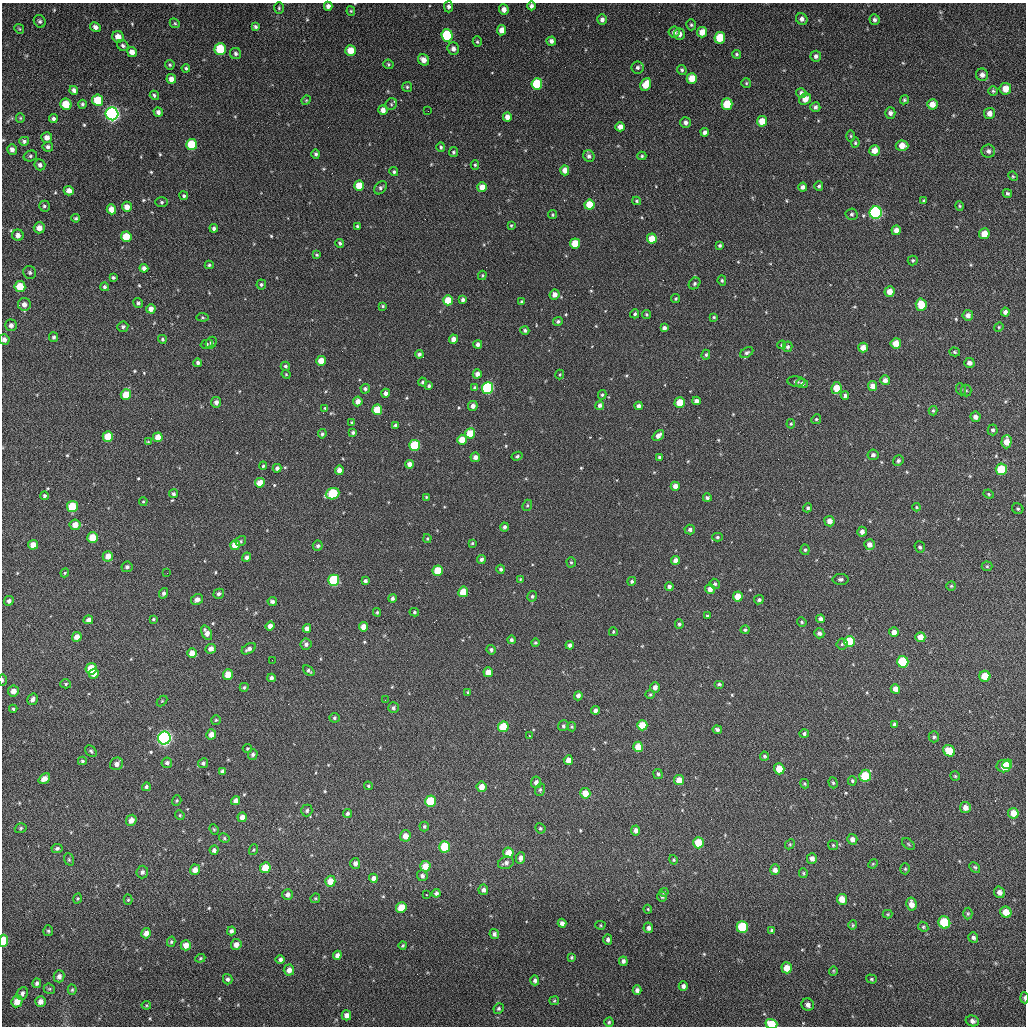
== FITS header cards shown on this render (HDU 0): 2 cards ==
NAXIS1  =                 1024 / length of data axis 1
NAXIS2  =                 1024 / length of data axis 2

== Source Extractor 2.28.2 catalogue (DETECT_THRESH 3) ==
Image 1024 x 1024 px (HDU 0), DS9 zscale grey, 1 PNG px = 1 image px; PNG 1028 x 1028 px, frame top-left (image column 1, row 1024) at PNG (2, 3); each listed source drawn as its Kron ellipse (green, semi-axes under 4 px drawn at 4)
Background 76.6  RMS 11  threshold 32.9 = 3 sigma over >= 5 px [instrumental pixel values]
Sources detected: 580; of the 580, the 500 brightest by FLUX_AUTO listed and drawn (80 fainter detections omitted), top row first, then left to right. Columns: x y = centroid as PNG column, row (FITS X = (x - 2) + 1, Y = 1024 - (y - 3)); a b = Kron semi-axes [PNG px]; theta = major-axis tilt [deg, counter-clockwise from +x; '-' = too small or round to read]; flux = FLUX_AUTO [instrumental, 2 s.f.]
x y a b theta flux
328 6 4 4 - 2900
531 6 4 4 - 2500
448 7 6 4 -89 2100
279 8 6 4 89 1100
504 10 5 4 - 4700
351 11 4 4 - 840
802 19 6 5 - 2800
602 20 5 5 - 2900
874 20 5 5 - 1900
40 21 6 5 - 1800
175 23 5 4 - 1100
691 25 6 4 -74 1200
95 27 5 5 - 2700
255 27 4 3 - 1600
19 29 5 4 - 870
502 30 5 4 - 6300
674 32 6 5 - 2900
702 32 5 5 - 9000
679 34 6 5 - 4000
447 35 6 5 - 55000
118 37 6 5 - 5700
720 38 6 5 - 22000
551 41 5 4 - 2900
477 42 5 4 - 1200
123 45 6 5 - 1600
220 49 6 5 - 31000
453 49 6 5 - 3300
350 50 5 5 - 12000
132 52 5 4 - 4800
236 53 6 5 - 1700
736 54 4 4 - 1300
816 56 5 5 - 2400
423 60 6 5 - 5400
388 64 5 4 - 1100
170 65 5 4 - 1100
637 67 6 6 - 2300
186 68 4 4 - 1100
682 70 5 4 - 1300
982 75 6 6 - 3200
692 78 5 5 - 12000
171 79 5 4 - 3900
746 83 5 5 - 1000
537 84 6 5 - 34000
646 84 6 5 - 13000
407 87 5 5 - 1000
1005 89 5 5 - 7800
74 90 4 4 - 2500
993 91 5 4 - 1200
801 93 5 5 - 2500
154 95 5 4 - 1200
805 99 6 5 - 6400
98 100 6 5 - 20000
306 100 5 4 - 770
904 100 5 4 - 1200
66 104 6 5 - 15000
82 104 4 4 - 1400
391 104 6 5 - 1500
727 104 5 5 - 21000
932 104 5 5 - 7000
815 107 5 5 - 2100
383 110 5 4 - 5000
428 111 3 2 - 770
158 112 5 4 - 2800
890 113 5 5 - 2700
989 113 5 5 - 4300
112 114 6 6 - 280000
507 117 4 4 - 5300
20 118 5 4 - 890
53 119 4 4 - 1800
762 121 5 5 - 12000
686 123 5 5 - 2500
620 127 4 4 - 5200
705 132 4 3 - 2400
851 136 5 3 - 850
47 138 5 5 - 4100
24 141 5 4 - 1500
855 143 5 4 - 1100
192 145 5 5 - 30000
902 146 6 5 - 8500
48 147 5 5 - 1800
441 147 5 4 - 1200
12 150 5 5 - 3000
874 150 5 5 - 7200
988 151 7 6 - 2400
453 152 5 4 - 1400
316 154 4 4 - 1600
30 156 7 5 15 1400
589 156 6 5 - 2400
642 156 4 4 - 1000
40 165 5 5 - 2500
475 165 4 4 - 1000
565 170 5 4 - 5900
394 172 4 4 - 1300
1013 176 5 4 - 860
359 186 5 5 - 14000
819 186 5 4 - 1400
482 187 5 4 - 7300
803 187 4 4 - 2900
380 188 7 5 49 1900
69 191 5 4 - 4700
1007 193 5 4 - 1300
184 196 4 4 - 1200
637 201 4 3 - 1100
924 201 3 3 - 950
162 202 6 5 - 1400
589 205 5 5 - 18000
44 206 5 5 - 1500
960 206 5 3 - 950
127 207 5 5 - 5400
111 209 5 4 - 7500
876 212 6 6 - 150000
851 214 6 5 - 1700
552 215 4 4 - 930
76 218 4 3 - 1100
511 225 4 3 - 840
357 226 4 3 - 1000
39 228 5 5 - 5600
214 228 4 4 - 1700
896 230 5 4 - 4700
984 234 5 5 - 9500
18 235 6 5 - 4200
126 237 5 5 - 16000
652 238 5 5 - 11000
340 243 4 3 - 1600
575 243 5 5 - 16000
720 245 4 4 - 1400
317 255 4 3 - 1000
913 260 5 5 - 1100
209 265 4 4 - 1100
144 268 4 4 - 3000
30 272 7 6 - 1900
482 275 5 3 - 860
113 278 4 3 - 1300
722 280 5 4 - 1100
695 283 6 5 - 1500
261 284 5 5 - 1400
20 286 5 5 - 17000
105 287 4 4 - 1400
890 291 5 5 - 7100
555 295 5 5 - 5100
676 299 4 4 - 1100
448 300 5 5 - 15000
463 300 4 4 - 2300
521 302 4 4 - 910
138 303 5 4 - 1600
24 304 6 6 - 4200
921 305 6 5 - 16000
383 306 4 3 - 1100
151 309 5 4 - 4500
1005 312 4 4 - 2700
635 314 4 4 - 1300
647 314 4 4 - 980
968 315 5 5 - 3700
202 317 6 4 -6 980
714 317 4 3 - 970
558 321 5 4 - 1500
11 325 6 5 - 2900
123 327 5 5 - 1600
999 327 5 4 - 820
664 328 4 4 - 3100
525 330 4 4 - 1700
54 337 5 4 - 1400
162 339 4 4 - 1300
453 339 4 4 - 6000
4 340 5 5 - 2900
211 343 6 5 - 2000
896 343 5 5 - 10000
207 344 6 4 18 1000
478 344 4 4 - 2700
782 345 4 4 - 880
787 347 5 5 - 1800
863 347 5 5 - 4700
955 352 5 4 - 1100
747 353 7 4 32 1600
419 354 4 4 - 1900
706 355 5 4 - 1300
321 361 5 4 - 9100
198 363 4 4 - 2000
969 363 5 5 - 3100
285 366 4 4 - 1400
286 374 4 4 - 790
477 374 4 4 - 4400
560 375 5 3 - 850
885 380 5 5 - 3600
796 381 9 5 -4 1500
422 382 4 4 - 1500
802 383 6 5 - 2000
429 386 4 3 - 1500
873 386 5 4 - 5400
475 388 4 3 - 1700
488 388 6 5 - 81000
836 388 6 5 - 13000
365 389 5 4 - 1700
961 389 6 5 - 1200
966 391 6 5 - 1000
386 393 4 4 - 3000
126 395 5 5 - 13000
602 395 5 4 - 1100
845 395 4 4 - 1800
358 401 5 4 - 5000
696 401 4 4 - 3100
216 402 5 5 - 3200
680 403 5 5 - 14000
600 405 5 4 - 2600
473 406 5 4 - 3700
639 406 4 4 - 2900
325 408 3 3 - 840
377 410 5 5 - 16000
933 411 4 3 - 1000
975 417 5 5 - 3200
816 419 5 4 - 1000
352 422 4 3 - 950
791 424 5 4 - 910
395 425 4 3 - 1200
993 430 5 5 - 1500
353 432 4 4 - 1700
470 433 5 5 - 17000
322 434 4 4 - 1400
658 435 6 4 40 3600
108 436 5 5 - 16000
158 437 5 4 - 8600
462 440 5 4 - 11000
148 442 4 4 - 800
1006 442 6 5 - 8600
415 445 5 5 - 46000
873 455 5 5 - 2300
517 456 6 4 29 1300
475 457 5 5 - 4000
659 457 4 3 - 1500
898 461 5 5 - 1900
410 464 4 4 - 4500
263 466 4 3 - 970
277 468 4 4 - 2200
1001 469 6 5 - 24000
339 470 4 4 - 4900
260 483 5 5 - 9900
675 486 4 4 - 4600
173 494 4 4 - 1600
333 494 7 5 20 42000
989 494 5 4 - 990
45 496 4 4 - 1400
426 497 4 3 - 870
707 498 4 4 - 2000
143 501 4 4 - 900
527 505 6 4 69 1100
72 507 5 5 - 24000
916 507 4 4 - 800
808 508 4 4 - 1500
1018 509 6 5 - 1200
829 521 5 5 - 4500
75 525 5 5 - 6800
505 527 4 3 - 2200
690 529 5 5 - 2300
862 532 5 4 - 3200
93 537 5 5 - 14000
717 537 5 4 - 1300
427 539 4 3 - 880
241 541 6 4 34 1200
472 543 4 4 - 910
869 544 5 5 - 4800
33 545 5 5 - 6700
235 545 5 5 - 12000
318 546 5 5 - 2000
920 547 6 5 - 1400
805 550 5 4 - 1200
108 556 5 5 - 7000
246 557 5 4 - 2400
481 559 4 4 - 2300
676 560 4 4 - 4200
571 562 5 4 - 1100
987 566 5 5 - 940
127 567 5 5 - 1800
501 569 4 4 - 1600
438 571 5 5 - 19000
65 573 4 4 - 790
167 573 2 2 - 850
520 579 4 4 - 830
841 579 8 5 1 1900
334 580 6 5 - 60000
365 581 4 4 - 1800
632 581 4 4 - 1200
715 584 5 4 - 1500
951 586 5 5 - 920
669 587 4 4 - 2400
710 589 5 5 - 4500
463 592 5 5 - 13000
163 593 5 4 - 2000
219 594 5 5 - 1900
532 596 5 4 - 1500
738 597 5 5 - 11000
392 598 4 4 - 1800
197 600 6 5 - 3400
759 600 5 4 - 1700
9 601 5 4 - 2300
272 602 5 4 - 2100
377 612 4 3 - 940
414 612 5 4 - 1100
707 616 4 3 - 920
153 619 4 3 - 970
821 619 4 4 - 2800
88 620 5 4 - 2900
802 622 5 4 - 980
679 624 5 4 - 1300
270 626 5 4 - 4500
364 627 5 4 - 7200
307 628 4 4 - 3900
745 630 4 4 - 1200
613 632 4 3 - 800
894 632 5 5 - 5000
207 633 8 5 -62 4700
819 633 5 5 - 2600
77 637 5 4 - 5600
920 637 5 5 - 7500
511 640 4 4 - 1700
849 641 5 5 - 32000
535 642 4 4 - 1100
306 644 6 5 - 2300
842 644 5 5 - 1300
570 645 4 4 - 2400
211 649 5 4 - 4300
249 649 8 5 30 2900
491 650 5 4 - 1700
192 653 5 5 - 7000
272 660 2 2 - 1800
903 662 6 5 - 38000
91 669 6 5 - 18000
309 671 6 4 -40 1600
488 672 5 5 - 7900
94 674 5 4 - 7300
228 675 5 5 - 10000
985 676 5 5 - 17000
271 678 4 3 - 2200
2 680 6 2 87 1000
66 684 5 4 - 1000
719 684 5 3 - 1200
244 687 4 4 - 1100
655 687 5 5 - 3800
895 689 5 4 - 5200
13 691 5 5 - 5600
468 692 4 4 - 1100
650 694 5 4 - 910
578 696 4 4 - 2700
32 699 6 5 - 2900
385 700 3 2 - 960
162 701 6 4 45 780
393 708 5 5 - 1900
13 709 4 4 - 1000
595 710 4 4 - 2700
334 718 5 5 - 1400
216 720 5 5 - 1000
895 724 4 3 - 1700
642 725 5 5 - 14000
563 726 5 5 - 1600
503 727 5 5 - 22000
572 727 5 4 - 1000
717 730 5 4 - 1800
211 734 5 5 - 5100
804 734 5 4 - 1700
529 736 3 2 - 990
934 737 5 5 - 1300
164 738 6 6 - 280000
638 747 5 5 - 10000
247 749 5 4 - 1000
91 751 6 5 - 1300
949 751 6 5 - 16000
253 754 5 5 - 1900
764 756 4 4 - 1300
568 760 5 4 - 6300
82 761 4 4 - 1000
167 763 5 5 - 2200
203 763 5 4 - 1900
117 764 7 6 - 3500
1007 764 5 3 - 6600
1004 766 7 6 - 14000
779 769 5 5 - 15000
222 771 4 3 - 1900
658 774 5 4 - 1500
865 776 6 5 - 33000
955 776 5 4 - 940
44 779 6 4 38 4900
679 780 5 5 - 8600
852 781 4 4 - 1200
536 782 5 5 - 3100
833 783 6 4 -72 1000
805 784 5 4 - 950
368 786 4 3 - 1000
146 787 5 4 - 1500
481 787 5 5 - 7200
540 790 6 5 - 1400
585 793 5 5 - 9300
177 800 5 4 - 960
235 801 5 4 - 3700
430 801 6 5 - 28000
965 807 5 5 - 4800
307 810 6 5 - 1600
347 813 4 4 - 1500
1013 813 5 5 - 9200
180 815 5 4 - 890
242 817 5 4 - 5500
131 820 6 5 - 4700
424 826 5 5 - 1500
21 828 6 4 18 1100
540 828 5 5 - 1200
214 829 5 4 - 950
636 830 5 4 - 3500
405 836 5 5 - 6600
224 838 5 4 - 1100
852 839 5 5 - 3700
698 843 5 5 - 21000
790 844 5 4 - 930
908 844 7 4 -38 1100
833 845 5 5 - 960
445 847 5 5 - 32000
57 848 5 4 - 1500
214 850 4 4 - 2100
253 850 5 4 - 840
508 853 5 5 - 10000
521 858 6 4 88 3800
812 858 5 5 - 3400
69 859 6 5 - 1000
673 860 5 4 - 1000
355 863 5 5 - 3200
506 863 8 6 20 2400
873 864 5 4 - 770
425 866 5 5 - 9800
975 867 6 4 -44 1100
265 868 5 5 - 13000
905 869 5 4 - 1100
195 870 5 5 - 5200
775 870 5 5 - 3600
142 872 6 6 - 2300
803 873 5 4 - 860
422 876 5 5 - 2200
373 878 4 4 - 3200
330 881 5 5 - 9000
483 890 5 5 - 2400
664 892 5 4 - 1100
999 892 6 5 - 3900
436 893 4 4 - 2100
288 894 5 5 - 3000
427 895 3 2 - 1400
662 897 5 5 - 1600
78 898 5 4 - 770
315 898 5 4 - 930
842 899 5 5 - 9400
128 900 5 4 - 840
911 904 6 5 - 5500
401 908 5 5 - 17000
648 909 4 3 - 830
1006 912 6 5 - 11000
888 914 5 4 - 810
968 914 6 4 88 1100
944 922 6 6 - 39000
562 923 4 4 - 3400
600 925 5 4 - 840
853 925 5 4 - 870
742 927 6 5 - 39000
923 927 5 4 - 1100
648 928 5 5 - 2600
772 930 4 3 - 1500
48 931 5 5 - 1200
231 931 4 4 - 2100
146 933 5 5 - 4700
494 934 5 4 - 2200
973 937 5 4 - 2100
608 939 5 4 - 1700
4 941 6 4 87 22000
171 942 5 4 - 1200
236 944 5 5 - 3900
186 945 5 5 - 6500
403 945 4 3 - 980
337 955 4 4 - 3200
571 957 4 3 - 990
200 958 5 4 - 980
280 959 5 4 - 1800
623 961 5 4 - 2400
787 968 5 5 - 10000
289 970 5 5 - 4200
833 971 5 4 - 800
59 976 6 5 - 3000
228 979 5 4 - 1800
871 979 5 4 - 1000
535 980 5 4 - 1900
37 983 5 4 - 1600
683 986 4 4 - 2700
49 989 6 5 - 1000
72 990 5 4 - 1100
637 990 4 4 - 2700
22 993 7 5 65 2400
1024 998 5 3 - 1700
17 1001 6 5 - 7000
40 1001 5 5 - 3700
554 1001 5 4 - 850
146 1005 5 4 - 840
808 1005 6 6 - 3600
499 1009 5 5 - 1300
346 1015 5 4 - 3800
972 1021 7 5 -17 2900
609 1022 4 4 - 1100
771 1024 6 5 - 16000
At the frame edge (FLAGS 8, measured only in part): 8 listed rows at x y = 531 6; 351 11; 12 150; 4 340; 2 680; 4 941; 1024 998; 771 1024
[80 fainter detections neither listed nor drawn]